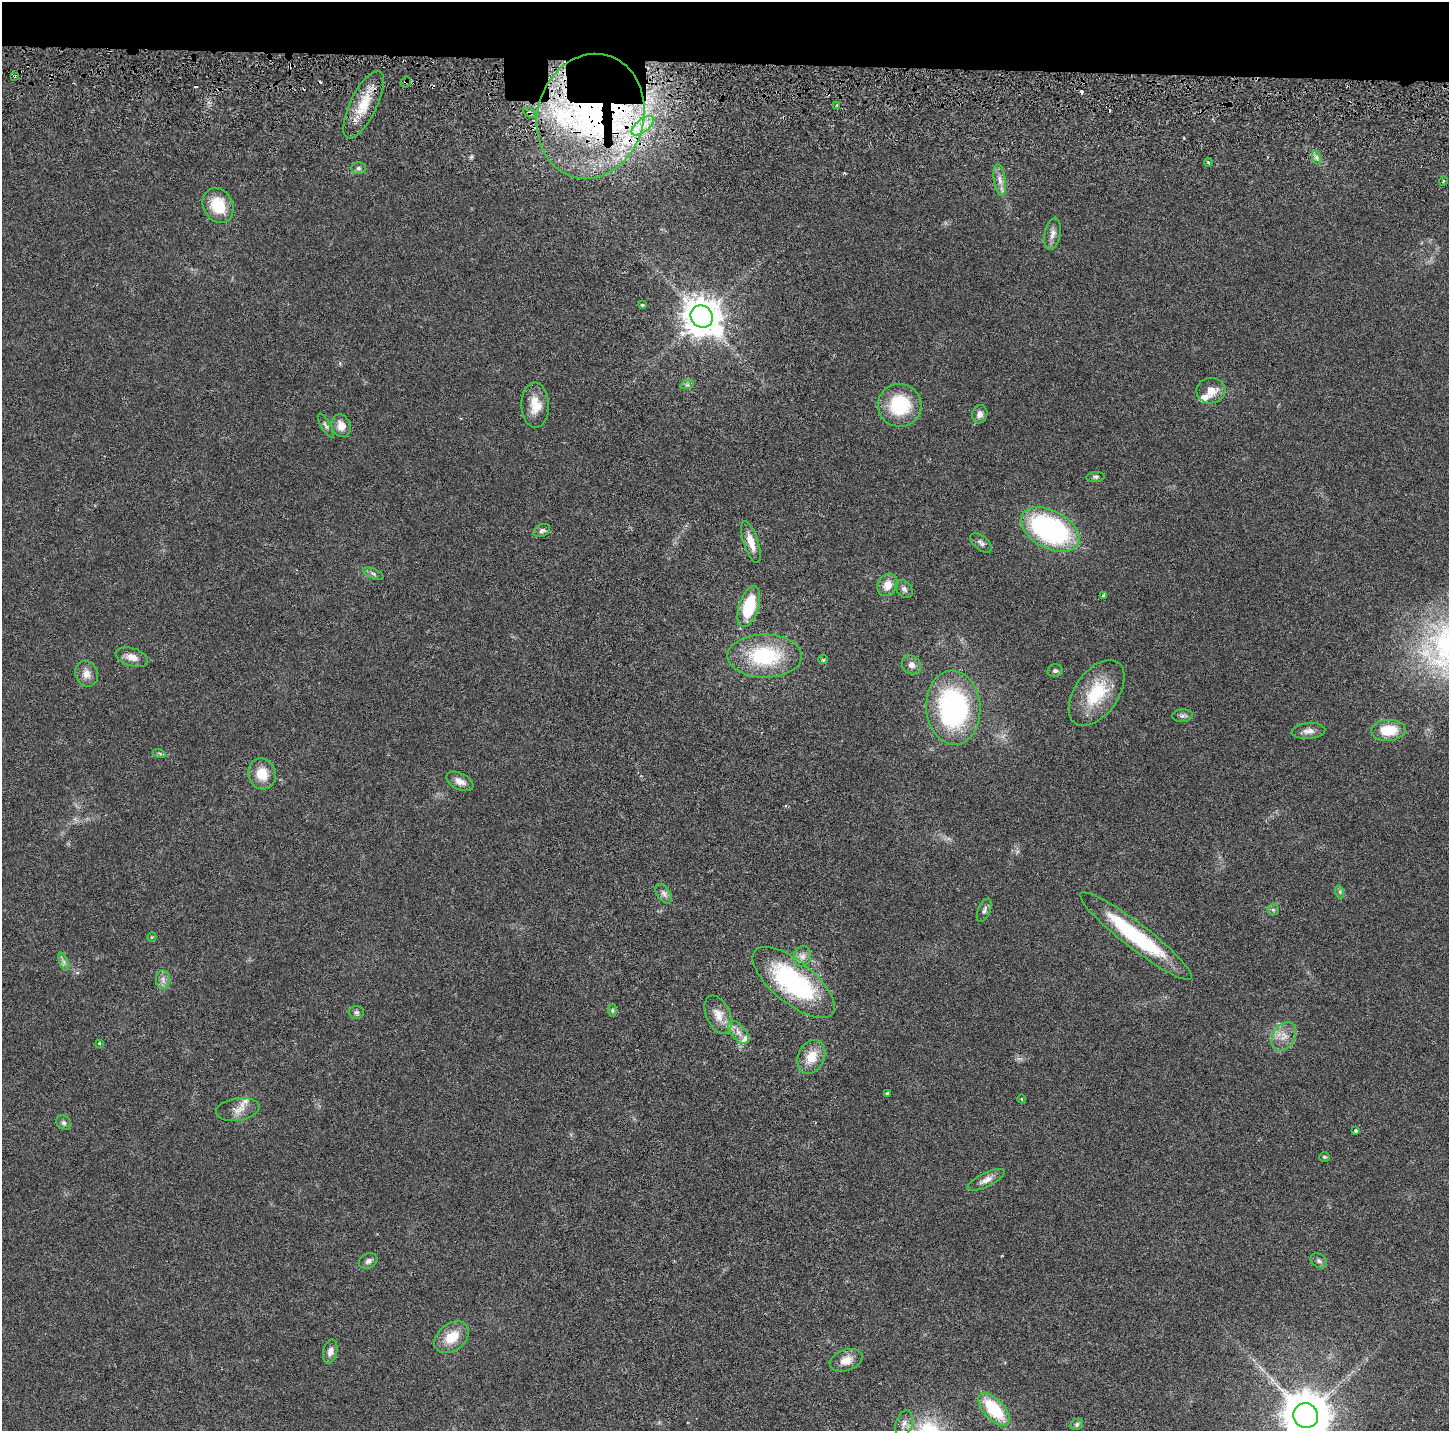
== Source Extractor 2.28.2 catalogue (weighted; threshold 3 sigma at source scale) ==
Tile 2 of 3 x 3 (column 2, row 1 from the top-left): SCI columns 1664-3110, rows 2946-4374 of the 4778 x 4489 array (HDU 1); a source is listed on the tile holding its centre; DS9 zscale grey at full resolution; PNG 1451 x 1433 px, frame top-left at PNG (2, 2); each listed source drawn as its Kron ellipse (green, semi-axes under 4 px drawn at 4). Shown black and unused: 5% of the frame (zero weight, under 3 of 6 exposures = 9% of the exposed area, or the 3 px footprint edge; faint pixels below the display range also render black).
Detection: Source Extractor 2.28.2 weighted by HDU 2 'WHT'; one run over the whole footprint, this tile lists its part. Background 0.0271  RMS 0.0022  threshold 0.00913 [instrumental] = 3 sigma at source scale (4.09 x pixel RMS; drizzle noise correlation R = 1.36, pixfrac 0.8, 0.0396/0.0396 arcsec/px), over >= 5 px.
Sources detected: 94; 6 cosmic-ray / hot-pixel residue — neither listed nor drawn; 8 inside a brighter listed object's ellipse — not listed separately; the other 80 listed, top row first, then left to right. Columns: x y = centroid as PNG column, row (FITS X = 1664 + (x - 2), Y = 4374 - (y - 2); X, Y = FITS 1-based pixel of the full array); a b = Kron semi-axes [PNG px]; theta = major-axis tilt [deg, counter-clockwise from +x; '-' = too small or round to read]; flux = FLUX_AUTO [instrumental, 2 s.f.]
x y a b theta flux
14 76 3 2 - 0.21
406 82 5 5 - 0.36
364 105 37 13 64 6.5
837 105 3 2 - 0.25
529 113 7 4 -28 0.44
591 116 63 53 74 71
643 126 13 6 37 2.6
1317 158 7 4 -70 0.51
1208 162 4 3 - 0.28
358 168 7 6 - 0.59
1000 180 16 5 -82 1.4
1443 181 4 3 - 0.18
218 205 18 14 -62 6.8
1052 234 16 7 79 1.3
642 305 4 3 - 0.33
702 317 11 10 - 490
687 385 7 4 18 0.46
1211 391 14 12 9 2.5
535 405 22 14 -88 3.8
900 405 22 21 - 12
980 414 9 7 72 1.2
326 425 13 4 -60 0.59
341 426 11 9 -69 2.2
1096 477 9 5 5 0.45
1050 529 32 19 -28 41
542 531 9 6 27 0.68
751 542 22 7 -72 2.7
981 543 13 6 -40 0.85
373 574 11 5 -23 0.58
888 585 12 9 62 2.4
904 589 10 7 -49 0.74
1104 596 4 3 - 0.82
749 606 21 10 73 9.8
765 656 37 21 -1 17
132 657 17 9 -18 1.9
823 660 5 4 - 0.3
911 665 10 9 - 1.2
1055 671 8 6 12 0.52
86 674 13 11 -68 1.8
1097 693 37 21 55 10
953 708 37 27 -86 39
1183 716 10 6 2 0.68
1388 730 17 10 3 6.5
1308 731 17 8 5 1.3
159 753 6 4 -18 0.36
262 774 15 13 -70 4.1
460 781 14 8 -26 1.7
1340 892 7 4 -72 0.39
664 894 11 6 -55 0.88
984 910 12 6 66 0.76
1273 910 6 5 - 0.35
1136 936 70 12 -38 20
152 937 5 5 - 0.23
802 956 10 9 - 1.3
64 962 9 4 -71 0.6
163 980 9 7 -89 0.96
794 982 50 21 -39 31
613 1010 6 4 90 0.43
356 1012 7 6 - 0.64
718 1015 20 12 -65 2.9
739 1032 13 7 -51 1.6
1284 1036 15 11 58 2.4
99 1043 3 2 - 0.25
811 1057 18 13 65 4
887 1093 4 3 - 0.48
1022 1099 4 3 - 0.17
238 1109 22 11 9 2.2
64 1123 8 6 -42 0.58
1355 1131 3 3 - 0.34
1324 1157 5 4 - 0.26
986 1180 20 7 26 1.6
368 1261 9 7 28 0.8
1319 1261 9 6 -37 0.58
452 1337 19 13 38 4.7
330 1351 12 7 77 1.1
846 1360 17 10 18 2.4
994 1409 20 10 -47 11
1306 1416 12 12 - 900
904 1424 13 8 71 1.4
1077 1424 6 5 - 0.48
Overlapping masked pixels (flux is a lower limit): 4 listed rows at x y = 14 76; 406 82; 529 113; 591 116
Isophote crosses this tile's border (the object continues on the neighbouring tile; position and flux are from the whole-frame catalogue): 1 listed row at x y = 1306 1416